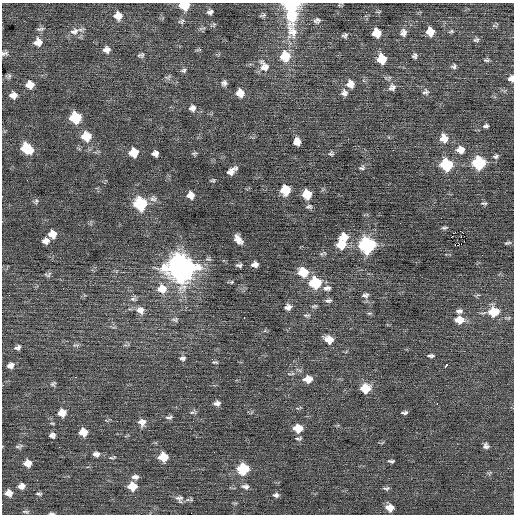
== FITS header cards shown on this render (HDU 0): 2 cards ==
NAXIS1  =                  512 / Axis length
NAXIS2  =                  512 / Axis length

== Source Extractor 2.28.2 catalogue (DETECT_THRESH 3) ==
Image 512 x 512 px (HDU 0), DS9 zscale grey, 1 PNG px = 1 image px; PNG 516 x 516 px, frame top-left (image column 1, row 512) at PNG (2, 3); no overlay
Background 0.0247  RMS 0.76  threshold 2.29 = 3 sigma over >= 5 px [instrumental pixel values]
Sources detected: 145; all 145 listed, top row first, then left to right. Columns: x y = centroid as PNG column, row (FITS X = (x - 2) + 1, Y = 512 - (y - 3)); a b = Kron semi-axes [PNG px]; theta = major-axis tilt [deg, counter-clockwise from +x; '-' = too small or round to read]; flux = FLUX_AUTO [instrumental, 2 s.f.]
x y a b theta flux
292 4 12 7 0 2000
184 5 8 6 0 1700
339 5 5 5 - 63
210 12 6 4 14 140
263 15 9 4 15 93
291 15 16 13 89 1600
118 16 9 9 - 500
317 20 9 8 - 180
181 21 9 6 23 120
40 29 12 5 4 120
74 31 14 9 17 380
292 31 29 14 -75 1300
430 31 7 7 - 760
451 31 6 5 - 74
377 33 7 7 - 920
403 33 11 9 79 250
345 35 7 5 21 120
476 40 9 6 16 120
38 42 10 9 - 460
106 50 8 7 - 270
199 50 8 3 13 65
4 53 9 5 10 150
141 55 9 6 5 120
285 56 10 9 - 1400
414 56 6 6 - 120
382 59 8 7 - 1500
486 60 7 5 6 95
264 66 17 12 -58 550
454 66 7 6 - 120
183 70 8 5 15 110
9 76 7 6 - 110
168 77 9 5 19 110
511 78 7 6 - 220
224 83 8 7 - 170
350 84 9 8 - 450
30 85 8 7 - 520
392 87 10 9 - 260
426 92 9 8 - 170
240 93 8 8 - 600
344 93 9 8 - 220
13 95 8 7 - 350
192 108 9 8 - 250
75 117 8 7 - 2900
486 126 7 4 10 110
86 136 9 8 - 1200
444 138 9 9 - 580
297 142 7 6 - 430
27 148 9 7 -31 2200
393 150 3 2 - 49
460 150 9 7 3 470
133 152 7 7 - 1200
155 153 6 5 - 230
194 153 8 4 18 85
331 153 7 6 - 87
496 156 8 5 16 110
479 163 8 7 - 5200
447 165 8 7 - 3900
362 168 8 6 11 110
232 171 11 5 38 320
213 180 6 4 6 68
285 190 7 7 - 1700
307 194 7 7 - 1200
190 195 7 7 - 420
153 199 10 9 - 210
36 201 8 6 58 100
484 203 7 3 -5 77
140 204 8 8 - 5500
309 207 8 6 -4 120
400 223 2 2 - 78
444 228 8 4 2 89
461 231 5 2 - 4.6
52 234 8 7 - 570
343 237 9 8 - 780
238 240 10 6 -56 370
46 241 7 6 - 280
508 243 9 4 10 83
341 245 8 7 - 1200
367 245 8 8 - 12000
457 245 6 3 -8 380
255 264 6 5 - 230
239 265 8 5 -1 120
181 268 11 10 - 68000
303 272 9 8 - 1400
48 275 9 6 13 120
232 282 6 5 - 66
315 283 8 8 - 3100
327 288 10 7 2 210
162 289 12 10 2 710
365 295 9 6 8 150
133 299 8 5 -10 130
328 300 9 5 9 130
314 306 8 4 15 91
288 307 9 7 18 250
140 310 11 10 - 360
459 311 8 6 13 150
493 312 9 7 5 1300
369 313 6 4 0 70
306 315 10 3 0 89
244 318 3 2 - 160
175 320 10 6 -3 130
459 320 9 6 0 790
329 339 9 7 -21 570
76 345 10 3 -4 84
18 347 8 5 24 150
431 356 7 4 0 110
182 358 9 6 1 140
215 362 7 4 0 76
10 365 9 6 18 250
445 366 5 3 - 420
291 374 10 3 9 97
308 379 9 6 3 600
53 384 8 7 - 110
365 388 8 7 - 1400
217 403 7 5 4 200
437 404 3 2 - 48
192 412 8 4 7 94
62 413 8 7 - 570
404 413 6 3 1 110
169 417 10 5 2 130
142 422 9 9 - 310
52 423 6 3 -18 57
298 428 8 6 -1 960
83 432 7 7 - 710
52 435 7 6 - 180
298 438 8 4 11 91
19 446 10 5 9 120
486 446 6 6 - 150
96 454 9 6 -4 210
112 457 10 3 11 78
163 457 7 6 - 1200
391 461 7 3 -9 93
27 463 8 7 - 470
243 469 8 7 - 2700
135 477 9 6 4 190
21 486 9 7 7 260
132 486 8 7 - 850
245 486 10 6 -8 170
387 488 9 5 9 110
9 493 8 7 - 370
39 494 7 4 -6 81
276 495 7 5 -4 140
179 499 10 9 - 200
390 508 8 6 -4 530
26 512 10 4 -4 94
51 513 8 3 -5 79
At the frame edge (FLAGS 8, measured only in part): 5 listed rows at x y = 292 4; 184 5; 4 53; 511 78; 51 513